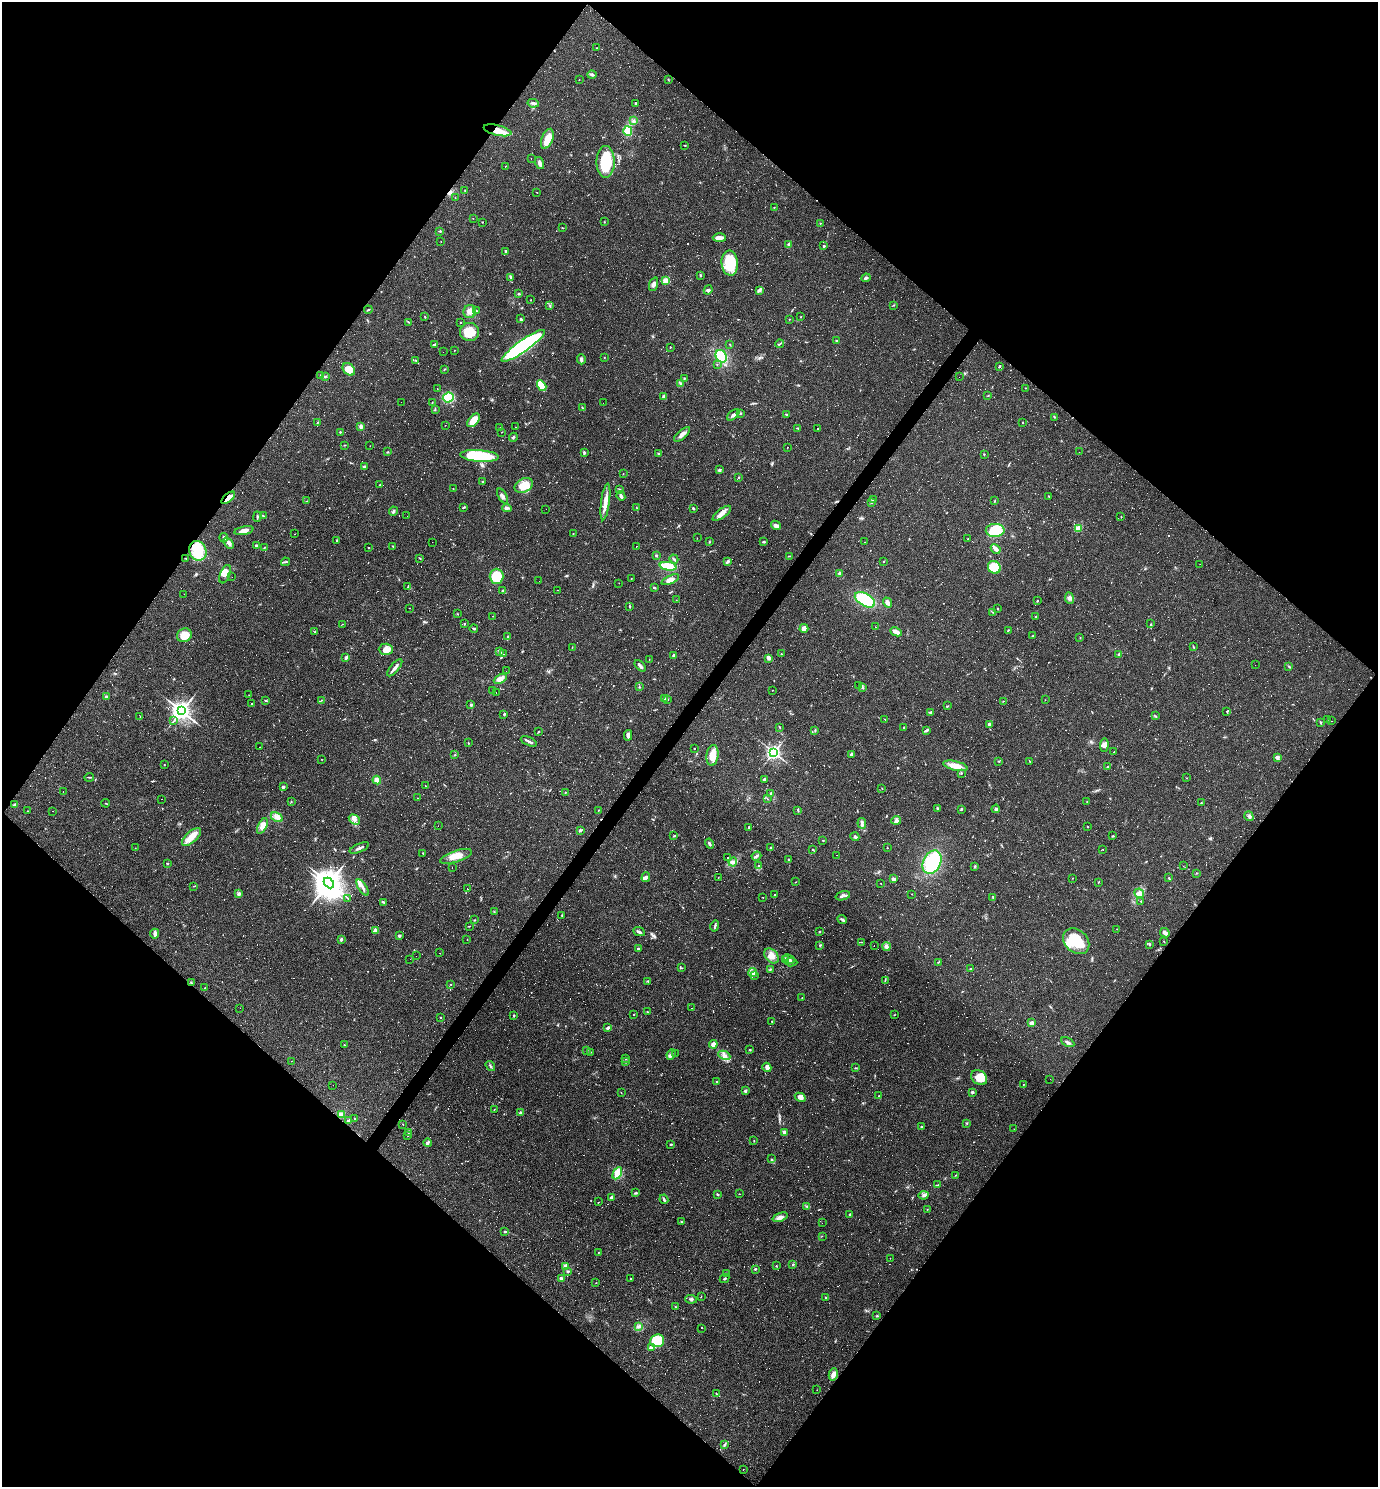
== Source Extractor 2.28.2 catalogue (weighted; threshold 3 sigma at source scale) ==
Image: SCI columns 291-5791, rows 1-5937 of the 5940 x 5937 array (HDU 1 of 3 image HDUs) = the unmasked area's bounding box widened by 8 px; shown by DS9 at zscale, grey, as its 4 x 4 block average (DS9 zoom 1 of the averaged frame): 1 PNG px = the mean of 4 x 4 image px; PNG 1380 x 1489 px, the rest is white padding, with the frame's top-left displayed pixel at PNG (2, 2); every listed detection drawn as its Kron ellipse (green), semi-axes under 4 PNG px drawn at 4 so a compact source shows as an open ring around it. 50% of this frame is shown black and not used: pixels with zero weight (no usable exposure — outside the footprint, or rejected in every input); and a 3 px margin inside the footprint's outer edge (the drizzle kernel's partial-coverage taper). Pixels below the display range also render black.
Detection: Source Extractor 2.28.2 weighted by HDU 2 'WHT'. Background 0.0582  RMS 0.0083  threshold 0.0375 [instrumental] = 3 sigma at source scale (4.5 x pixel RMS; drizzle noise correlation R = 1.50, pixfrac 1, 0.05/0.05 arcsec/px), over >= 5 px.
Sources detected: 1398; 32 too faint to see at this stretch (4 x 4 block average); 2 inside a brighter object's white glare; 668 cosmic-ray / hot-pixel residue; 1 long thin detection or spike segment (spike, bleed or trail) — neither listed nor drawn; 9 coinciding with a brighter row at this scale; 19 inside a brighter listed object's ellipse — not listed separately; of the other 667, all 500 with FLUX_AUTO >= 1.29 (the completeness limit of this list) listed and drawn (167 fainter detections not listed), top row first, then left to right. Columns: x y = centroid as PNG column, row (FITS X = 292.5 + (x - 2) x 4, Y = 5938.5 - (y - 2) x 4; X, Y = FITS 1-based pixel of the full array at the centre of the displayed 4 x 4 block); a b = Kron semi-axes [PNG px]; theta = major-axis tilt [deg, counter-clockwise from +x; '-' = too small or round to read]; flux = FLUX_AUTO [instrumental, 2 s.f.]
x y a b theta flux
597 48 2 2 - 2.3
592 75 4 3 - 9.6
579 79 2 2 - 4.9
668 79 2 2 - 1.6
533 103 6 3 -11 11
635 103 2 2 - 4
633 121 3 2 - 7.1
497 130 14 5 -13 69
628 131 5 4 - 69
547 139 10 5 68 65
685 145 2 2 - 2.9
531 158 2 2 - 2.5
606 162 16 9 -89 160
540 163 6 2 -73 19
505 166 2 2 - 1.4
465 190 2 2 - 1.9
537 192 2 2 - 1.4
455 198 2 2 - 1.8
774 207 2 2 - 2
473 218 2 2 - 1.4
482 222 2 2 - 2.5
604 222 2 2 - 1.6
820 223 2 2 - 2.1
563 228 2 2 - 3.3
440 231 4 2 - 6.6
719 238 6 3 0 35
441 241 2 2 - 1.4
788 244 3 2 - 4.8
824 246 2 2 - 16
505 251 2 2 - 20
730 263 12 8 -86 160
701 275 3 2 - 3.3
510 277 2 2 - 3.5
866 278 4 2 - 8.2
666 281 2 2 - 210
654 284 7 3 72 17
708 290 4 3 - 11
760 290 2 2 - 4.6
519 294 3 2 - 4.3
531 300 2 2 - 1.5
894 305 3 2 - 3.1
550 306 2 2 - 2.9
368 310 4 2 - 3.9
470 311 6 6 - 34
476 311 2 2 - 3.4
425 317 3 2 - 3.6
801 317 2 2 - 2
521 319 3 2 - 4.6
789 319 2 2 - 1.8
408 322 3 2 - 3.3
461 323 2 2 - 1.8
469 332 9 9 - 92
836 341 2 2 - 19
435 344 4 2 - 9.4
730 344 2 2 - 1.9
780 344 4 2 - 4.4
523 346 26 6 35 860
670 347 2 2 - 3.5
454 350 2 2 - 2.4
443 352 2 2 - 7.3
721 356 7 5 -58 200
604 357 2 2 - 2.3
581 359 5 3 - 9.7
416 361 4 2 - 4.2
717 364 2 2 - 1.6
1000 366 2 2 - 5.1
349 369 7 5 -40 62
444 369 3 2 - 3.3
321 375 2 2 - 2.5
325 376 4 2 - 4.7
959 377 2 2 - 2.9
684 378 2 2 - 3.6
680 384 3 2 - 4.6
542 386 6 3 -58 130
1025 388 2 2 - 2
437 389 2 2 - 2.2
988 395 2 2 - 1.3
664 396 4 3 - 9.9
448 397 5 4 - 170
401 402 2 2 - 2.6
432 402 2 2 - 2.3
603 403 2 2 - 2.1
582 408 2 2 - 1.7
435 410 2 2 - 2.6
740 413 2 2 - 2.3
733 415 7 2 39 14
787 415 4 2 - 4.2
1055 417 2 2 - 1.5
474 420 8 4 49 67
317 423 4 2 - 4.1
1022 423 2 2 - 2.4
445 425 2 2 - 1.8
361 426 3 2 - 15
515 427 2 2 - 2.3
499 428 2 2 - 1.7
798 428 2 2 - 1.8
817 429 2 2 - 110
340 432 2 2 - 8
502 432 2 2 - 1.4
682 434 10 3 41 21
513 437 4 3 - 6.8
345 445 2 2 - 3.1
370 446 2 2 - 1.3
787 447 2 2 - 6.4
387 452 3 2 - 3.5
584 452 4 3 - 6.1
1079 452 2 2 - 2.4
659 453 2 2 - 4.6
984 454 2 2 - 2.9
479 456 19 6 -4 330
364 467 3 3 - 7.1
719 470 3 2 - 7.2
623 474 2 2 - 1.7
739 477 2 2 - 3.4
482 482 3 2 - 3.2
380 485 2 2 - 3
524 485 10 7 25 79
453 489 2 2 - 1.6
620 489 3 2 - 3.7
502 496 8 3 -60 14
621 496 5 2 - 13
1049 496 2 2 - 1.8
228 498 8 3 42 54
874 500 2 2 - 1.6
307 501 2 2 - 1.6
995 501 2 2 - 3
605 502 18 3 82 46
871 502 3 2 - 5.4
464 507 3 2 - 3.6
637 507 2 2 - 1.4
507 508 5 3 - 10
546 509 2 2 - 1.4
693 509 3 2 - 4.3
393 511 4 2 - 6.7
722 513 11 4 37 33
263 516 3 2 - 4.4
407 516 2 2 - 8.9
1121 516 2 2 - 2.6
257 517 5 2 - 6.4
776 525 5 3 - 13
1078 528 4 3 - 30
995 530 9 6 1 180
244 531 9 3 13 29
573 533 2 2 - 3.8
295 534 2 2 - 1.5
224 538 4 2 - 9.2
697 538 2 2 - 24
968 539 2 2 - 2.3
336 540 2 2 - 4.2
432 542 2 2 - 1.4
709 542 2 2 - 3.5
764 542 3 2 - 5.8
865 542 2 2 - 1.5
229 543 6 3 -51 15
256 545 3 2 - 6.5
393 546 2 2 - 3
636 546 2 2 - 72
369 547 2 2 - 3.2
264 548 3 2 - 2.8
996 549 5 2 - 30
198 551 10 8 -67 140
656 555 2 2 - 7.3
790 556 2 2 - 2.5
186 558 3 2 - 2.6
420 558 2 2 - 2.7
674 559 4 2 - 6.4
728 561 4 3 - 10
884 561 2 2 - 2.4
285 562 4 2 - 6.5
1200 564 2 2 - 6
668 566 8 3 -9 160
994 567 7 6 - 120
840 573 2 2 - 76
225 574 10 5 68 35
496 576 7 7 - 130
232 577 2 2 - 1.7
631 578 2 2 - 1.6
670 580 9 4 24 27
539 581 2 2 - 12
619 583 2 2 - 7.7
408 587 2 2 - 3.4
654 588 3 2 - 3.7
557 590 2 2 - 1.5
503 591 3 2 - 3.3
184 594 2 2 - 1.4
1069 598 6 3 -82 14
676 600 2 2 - 1.4
865 600 11 6 -29 240
1037 601 2 2 - 3.3
887 602 5 3 - 23
630 606 2 2 - 4.5
410 608 2 2 - 1.4
998 609 3 2 - 3.4
992 612 2 2 - 2.4
457 614 2 2 - 1.7
493 616 2 2 - 2.4
1036 617 3 2 - 2.6
342 624 2 2 - 1.7
464 624 3 2 - 4
1151 624 2 2 - 2.7
876 627 2 2 - 43
474 628 4 2 - 5.8
804 628 4 3 - 31
1008 630 3 2 - 3.7
315 632 2 2 - 2.7
896 632 6 3 -26 32
184 635 7 6 - 71
1032 636 3 2 - 3
508 637 3 3 - 5.4
1080 638 2 2 - 2
572 647 2 2 - 2
1193 647 3 2 - 3.7
386 649 7 6 - 33
499 652 3 2 - 4.3
503 654 2 2 - 2.6
781 654 2 2 - 2.3
1119 655 3 3 - 8
674 656 4 3 - 13
346 658 3 2 - 13
769 658 3 2 - 18
649 659 2 2 - 1.6
1255 665 2 2 - 2.9
640 666 7 2 -44 12
1289 666 2 2 - 2.1
395 668 10 2 50 23
506 671 2 2 - 2.9
500 679 7 4 29 30
859 685 2 2 - 260
639 687 2 2 - 2.8
862 687 3 2 - 6.2
493 690 2 2 - 2.8
773 690 2 2 - 2.2
496 693 2 2 - 4.8
249 695 2 2 - 1.6
106 697 2 2 - 35
664 699 2 2 - 3.2
668 699 2 2 - 4.8
321 700 2 2 - 2.3
1045 700 2 2 - 1.4
266 701 3 2 - 3.8
1003 701 2 2 - 1.6
251 704 2 2 - 3.8
471 705 3 3 - 6.8
948 706 2 2 - 2
181 711 4 4 - 2800
930 712 4 2 - 5.3
1227 712 2 2 - 2.5
504 714 3 2 - 4.4
140 716 2 2 - 2.5
1156 716 2 2 - 2.1
885 719 2 2 - 160
1328 719 2 2 - 1.5
174 721 4 2 - 6.5
1332 721 2 2 - 3.7
1320 722 3 2 - 3.9
989 725 4 3 - 15
779 727 2 2 - 1.8
904 728 2 2 - 2.8
815 730 3 2 - 3.2
927 730 4 3 - 8.2
538 731 2 2 - 1.8
628 735 5 4 - 17
529 741 8 2 -25 12
468 743 2 2 - 4
1104 745 7 3 87 17
260 747 2 2 - 1.7
694 748 2 2 - 2.1
774 752 3 3 - 1400
1114 752 2 2 - 2
852 754 4 3 - 13
455 755 2 2 - 1.8
712 755 10 6 83 63
1277 758 4 4 - 9.8
321 759 2 2 - 1.7
998 761 2 2 - 1.4
1030 761 3 2 - 3.3
164 764 2 2 - 1.5
955 766 12 4 -13 58
1108 767 2 2 - 6.3
961 773 2 2 - 3.9
89 777 5 2 - 4.2
1187 778 2 2 - 3.3
764 779 3 2 - 11
377 780 4 4 - 26
425 786 2 2 - 1.9
283 787 2 2 - 36
882 788 2 2 - 2
63 792 2 2 - 6.2
565 793 2 2 - 2.2
771 793 2 2 - 6.2
417 798 2 2 - 2.1
161 799 2 2 - 1.4
767 799 2 2 - 1.8
291 801 3 2 - 2.5
1087 801 2 2 - 1.4
106 803 4 2 - 2.6
1201 803 2 2 - 3.3
15 805 3 2 - 7.7
937 808 4 2 - 3.3
961 809 3 2 - 4.9
996 809 4 2 - 8.2
599 810 2 2 - 1.7
798 810 3 2 - 4.5
27 811 2 2 - 3.6
53 811 2 2 - 1.6
1249 816 5 2 - 8
277 817 6 4 -29 22
354 819 6 4 -33 21
896 820 5 4 - 15
862 823 5 3 - 12
262 826 8 4 65 37
438 826 2 2 - 1.5
749 827 2 2 - 7.6
1087 827 3 2 - 2.4
580 830 3 2 - 2.4
674 836 2 2 - 2.7
1113 836 3 2 - 4.6
191 837 12 5 43 55
855 837 4 3 - 8.5
823 840 3 2 - 2.3
709 844 5 2 - 7.1
135 848 2 2 - 1.3
359 848 10 2 23 15
771 848 3 2 - 7
887 848 2 2 - 2
813 849 2 2 - 2
1103 849 2 2 - 2.5
423 854 2 2 - 2.6
837 855 2 2 - 1.4
456 856 16 5 18 52
756 856 5 2 - 8.5
728 858 2 2 - 260
789 860 4 2 - 6.1
733 862 4 4 - 15
932 862 12 8 63 260
167 864 2 2 - 4.2
759 866 2 2 - 4.2
975 866 4 2 - 4.1
1183 866 2 2 - 1.4
452 867 2 2 - 1.6
1197 873 2 2 - 2.7
646 877 5 3 - 11
718 877 2 2 - 1.5
1073 878 2 2 - 1.6
1169 878 3 2 - 3.8
893 879 4 3 - 11
796 882 2 2 - 2
1098 882 2 2 - 4.9
329 883 6 4 -47 4700
881 883 2 2 - 2.1
193 886 2 2 - 1.9
363 887 9 3 -57 19
467 889 2 2 - 2.7
1139 893 5 4 - 20
239 894 3 3 - 9.7
775 894 2 2 - 2.3
912 894 2 2 - 3.2
843 896 7 2 16 16
348 898 2 2 - 2
763 898 2 2 - 5.4
993 898 3 2 - 3.6
1141 901 2 2 - 2.4
383 902 4 2 - 5.5
494 912 2 2 - 2.4
562 915 3 2 - 3.4
474 920 3 2 - 3.3
842 920 5 2 - 8.9
469 926 3 2 - 2.6
715 926 5 2 - 8.8
1117 929 2 2 - 1.4
375 931 4 3 - 23
639 932 6 2 -25 13
819 932 2 2 - 3.6
1165 933 5 3 - 17
155 934 5 2 - 22
399 936 3 2 - 6.9
341 939 2 2 - 13
467 939 2 2 - 1.6
1076 941 15 11 -43 150
1164 941 2 2 - 2
861 942 2 2 - 1.5
1150 944 3 2 - 3.9
820 945 3 2 - 4.6
874 946 2 2 - 2.5
886 947 4 4 - 16
638 948 3 2 - 5.9
439 953 2 2 - 88
416 956 2 2 - 1.5
771 956 8 6 -46 35
410 959 2 2 - 3.9
785 959 4 2 - 7.3
789 959 6 2 -25 11
791 962 6 3 -5 12
938 962 3 2 - 2.9
681 968 2 2 - 1.6
770 969 3 2 - 3.1
971 969 3 2 - 5.7
753 973 5 3 - 11
754 975 2 2 - 3.5
885 980 3 2 - 3.2
648 981 3 2 - 4.1
191 983 2 2 - 3.8
451 984 2 2 - 2.6
204 988 2 2 - 2
802 998 2 2 - 1.6
240 1008 2 2 - 1.3
691 1008 2 2 - 1.4
647 1012 2 2 - 2.3
634 1015 2 2 - 2.8
894 1015 2 2 - 2.2
514 1016 3 2 - 4
440 1017 2 2 - 3.2
772 1022 2 2 - 6.2
1031 1023 2 2 - 65
608 1028 3 2 - 11
1068 1042 7 2 -26 11
713 1044 4 3 - 33
344 1045 2 2 - 2.2
750 1049 3 2 - 2.8
586 1051 2 2 - 2.5
591 1052 2 2 - 1.6
671 1054 5 3 - 12
675 1054 2 2 - 2.4
724 1055 6 3 -27 18
626 1059 2 2 - 1.9
291 1061 2 2 - 1.4
625 1062 3 2 - 5
490 1066 5 2 - 7
767 1067 5 3 - 18
855 1068 2 2 - 2.4
979 1078 9 6 -41 72
1050 1079 2 2 - 2.5
716 1081 2 2 - 4
333 1085 2 2 - 2.2
1023 1085 2 2 - 2.3
746 1090 4 2 - 6.5
972 1092 3 2 - 6.6
621 1093 2 2 - 1.5
879 1096 2 2 - 3.3
800 1097 6 4 -28 23
494 1109 2 2 - 1.4
520 1112 3 3 - 7.2
341 1115 4 3 - 31
355 1118 2 2 - 3
348 1121 3 2 - 7.3
967 1123 2 2 - 2.8
403 1124 2 2 - 1.5
922 1127 2 2 - 8.8
1014 1129 2 2 - 1.3
408 1132 3 2 - 3.7
784 1132 3 2 - 18
408 1135 2 2 - 3.7
754 1141 2 2 - 3.4
427 1143 4 3 - 8.1
671 1144 3 2 - 5.2
772 1159 2 2 - 3.6
617 1173 6 3 61 60
956 1175 2 2 - 2.4
938 1185 3 2 - 4.9
636 1193 4 2 - 5.4
717 1194 3 2 - 5
740 1194 2 2 - 1.6
924 1195 5 2 - 8.7
611 1197 4 3 - 9.7
664 1199 5 2 - 8.2
599 1202 2 2 - 1.7
807 1206 4 2 - 7.8
927 1209 2 2 - 1.3
850 1215 3 2 - 3.9
780 1217 8 3 20 19
681 1221 2 2 - 2.6
822 1223 2 2 - 2.2
505 1232 2 2 - 8.7
822 1236 2 2 - 2.4
598 1253 2 2 - 2.4
890 1258 2 2 - 1.6
793 1265 3 2 - 3
565 1266 3 3 - 23
776 1266 2 2 - 7
756 1269 2 2 - 4.9
568 1271 3 2 - 6.5
726 1273 2 2 - 1.8
631 1278 2 2 - 120
724 1278 5 2 - 4.2
561 1279 3 2 - 21
596 1283 2 2 - 1.4
701 1296 2 2 - 1.3
825 1297 2 2 - 2.8
691 1299 6 2 -9 7.8
675 1307 2 2 - 2.4
877 1316 2 2 - 3
639 1326 2 2 - 4.6
702 1328 2 2 - 260
657 1341 7 6 - 170
651 1347 4 3 - 9.4
833 1374 6 4 79 20
817 1390 2 2 - 1.4
716 1393 4 2 - 3.2
724 1445 4 2 - 6.7
743 1469 2 2 - 6
Overlapping masked pixels (flux is a lower limit): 3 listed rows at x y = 497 130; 228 498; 191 983
Diffuse or blended objects may show on this block-average render without a row.